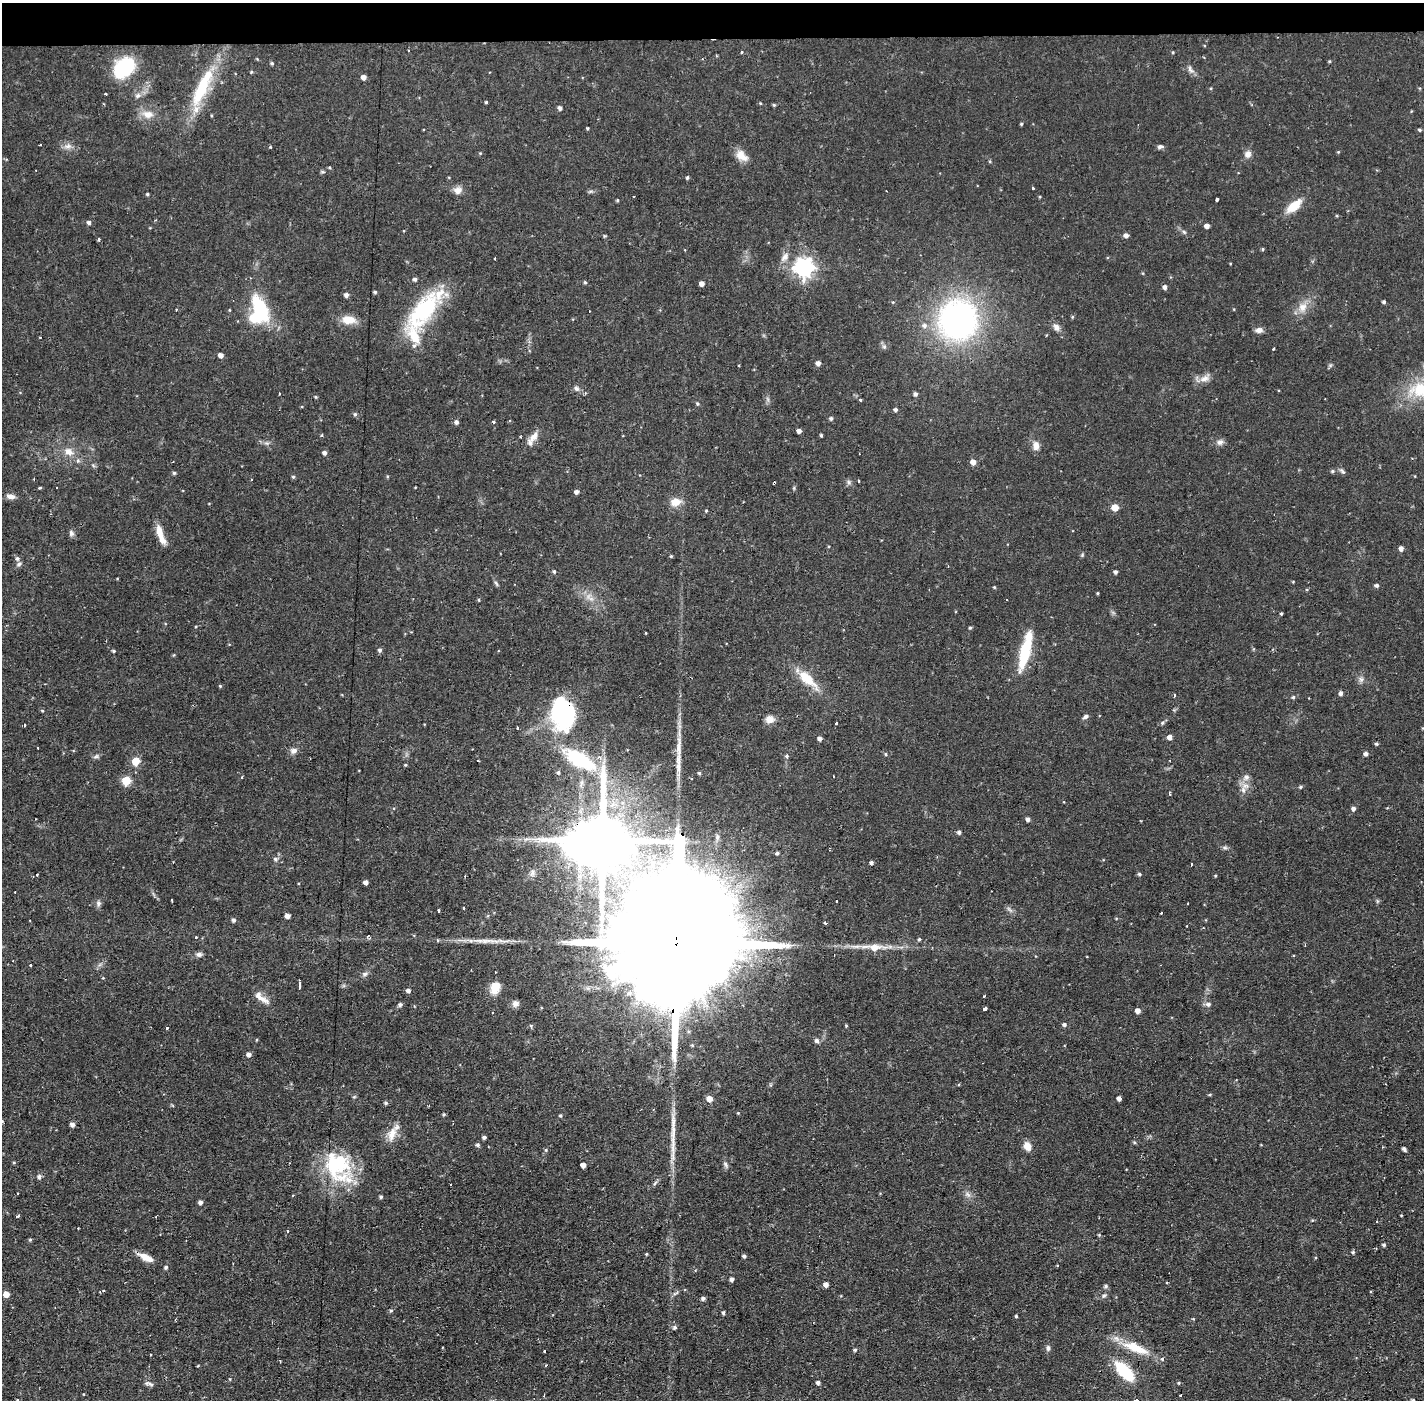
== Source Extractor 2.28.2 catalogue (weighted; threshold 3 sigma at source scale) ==
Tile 2 of 3 x 3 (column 2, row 1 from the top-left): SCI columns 1424-2845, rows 2849-4246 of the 4268 x 4300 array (HDU 1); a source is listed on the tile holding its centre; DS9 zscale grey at full resolution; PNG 1426 x 1402 px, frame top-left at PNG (2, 3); no overlay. Shown black and unused: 3% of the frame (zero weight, under 2 of 3 exposures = <1% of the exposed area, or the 3 px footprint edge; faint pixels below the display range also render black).
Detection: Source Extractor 2.28.2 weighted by HDU 2 'WHT'; one run over the whole footprint, this tile lists its part. Background 0.056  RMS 0.0057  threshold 0.0255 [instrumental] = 3 sigma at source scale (4.5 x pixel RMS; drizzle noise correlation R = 1.50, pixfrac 1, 0.05/0.05 arcsec/px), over >= 5 px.
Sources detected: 288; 3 inside a brighter object's white glare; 8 cosmic-ray / hot-pixel residue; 1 long thin detection or spike segment (spike, bleed or trail) — not listed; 7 inside a brighter listed object's ellipse — not listed separately; the other 269 listed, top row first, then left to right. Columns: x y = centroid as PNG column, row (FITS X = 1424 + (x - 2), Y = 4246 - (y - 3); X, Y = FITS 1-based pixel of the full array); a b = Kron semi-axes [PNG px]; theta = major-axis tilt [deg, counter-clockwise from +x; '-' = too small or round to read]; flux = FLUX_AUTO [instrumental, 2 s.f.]
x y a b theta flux
741 52 3 3 - 0.67
1329 61 3 3 - 0.6
272 63 5 4 - 0.91
124 67 21 15 43 35
1190 69 13 6 -50 2.2
251 72 5 3 - 0.52
363 77 5 4 - 2.9
202 87 53 14 65 33
106 94 3 3 - 1
138 95 8 7 - 2.1
486 102 3 3 - 0.7
774 105 4 3 - 0.76
560 108 4 4 - 1.9
148 114 15 10 -6 6
1021 124 4 3 - 0.67
587 128 3 3 - 0.63
1419 130 4 3 - 0.8
41 145 3 2 - 0.9
68 146 10 6 10 2.7
270 147 3 3 - 0.63
1160 147 7 5 17 1.4
1338 152 4 4 - 0.47
480 153 4 4 - 0.46
1248 154 9 8 - 3
741 156 17 10 -41 6
329 167 4 3 - 0.53
687 178 5 4 - 0.82
1033 188 3 2 - 0.57
457 190 11 10 - 3.4
147 194 4 3 - 0.82
617 200 4 3 - 0.66
1216 200 3 3 - 2.4
1294 206 15 8 40 13
89 222 5 4 - 1.6
1207 226 4 4 - 3
1184 232 7 4 -45 1
1126 235 5 5 - 2.2
98 239 3 3 - 1.1
1262 249 4 3 - 0.71
785 257 12 7 40 3
495 258 3 2 - 0.7
804 267 7 7 - 290
415 279 5 4 - 1.4
585 282 5 4 - 0.79
702 284 4 4 - 3.2
1165 287 4 4 - 2.2
375 292 4 3 - 0.84
346 295 4 4 - 2.2
1384 302 3 3 - 1.2
1302 307 14 11 53 6.1
260 309 29 13 -64 38
176 310 3 2 - 0.82
424 310 56 22 52 54
1072 317 5 4 - 0.64
349 320 17 10 -7 8.2
958 320 33 32 - 170
924 325 7 6 - 2
1056 327 11 8 -48 2.8
1259 330 9 6 5 2.5
1274 349 3 2 - 0.82
221 355 5 5 - 2.8
818 363 4 4 - 2.7
739 365 3 2 - 0.75
1204 379 16 7 17 3.9
576 388 8 6 -44 1.7
1420 390 35 21 2 25
915 394 5 4 - 1.5
315 397 4 4 - 0.59
860 400 3 3 - 3.8
697 404 5 4 - 0.9
895 410 4 4 - 1.4
355 414 5 4 - 1
831 418 5 4 - 1.2
456 422 5 4 - 1.7
494 422 4 3 - 0.87
799 431 4 4 - 2.5
321 435 4 4 - 0.62
821 435 3 3 - 0.84
533 437 17 8 43 4.7
1220 442 9 8 - 2.3
1036 445 12 8 -84 3.9
69 452 14 10 -33 5.7
324 453 5 5 - 1.8
173 461 3 2 - 0.36
973 462 5 5 - 4.4
1332 471 5 4 - 0.92
1342 471 10 4 -44 1.2
174 473 4 4 - 0.99
293 477 4 4 - 0.81
34 479 3 2 - 0.51
858 481 3 3 - 3.2
57 487 3 2 - 0.52
40 488 5 3 - 0.6
576 492 4 4 - 1.9
10 496 11 6 -7 2.9
675 502 13 10 12 6
1115 507 5 5 - 9.1
706 511 4 3 - 0.6
160 532 18 8 -75 6.7
71 533 9 6 -72 1.6
1401 548 5 4 - 2.7
1082 555 6 4 48 0.72
671 556 4 4 - 0.59
17 558 6 5 - 1.4
19 564 8 5 24 1.4
554 571 5 4 - 0.82
1115 572 4 3 - 1.5
496 583 8 4 -55 1
1377 585 5 4 - 1.5
994 587 4 3 - 0.51
1098 593 4 3 - 0.54
1006 599 3 3 - 3
1281 613 4 3 - 0.67
970 628 4 3 - 0.76
646 633 3 2 - 0.36
380 650 5 5 - 1.4
114 651 4 3 - 0.84
1025 651 38 10 76 29
174 655 5 3 - 0.49
807 679 28 11 -43 15
1361 679 8 6 -89 1.8
220 686 4 4 - 0.59
1341 693 5 4 - 1.7
1174 695 3 2 - 1.2
1293 697 5 4 - 0.99
42 711 4 3 - 0.6
563 713 28 22 -83 77
1085 716 7 5 28 1.5
770 719 11 10 - 3.6
836 723 3 3 - 2.7
1162 723 6 5 - 0.93
25 725 3 2 - 0.8
517 728 3 2 - 0.65
1170 737 5 5 - 3
820 738 4 4 - 1.9
1376 744 4 4 - 0.87
38 748 2 2 - 0.54
294 751 9 7 27 2.5
885 754 4 4 - 0.66
1366 754 4 4 - 1.9
96 756 8 5 20 1.2
787 756 5 4 - 0.83
580 759 41 18 -32 41
136 761 6 5 - 11
405 765 4 3 - 0.61
558 773 5 5 - 1.2
699 773 4 4 - 0.76
242 777 4 2 - 0.46
1246 777 10 8 32 2.8
126 781 5 5 - 23
1300 787 4 4 - 0.91
1243 790 11 6 -84 3.1
1169 793 6 3 -79 0.75
1353 809 5 5 - 1.6
1028 819 4 4 - 2
959 832 5 4 - 1.5
603 840 18 12 -89 4700
1225 848 7 4 -1 1.1
777 853 4 4 - 1.1
276 859 6 6 - 1.5
871 862 4 3 - 1.4
1191 864 3 2 - 1.1
532 873 11 7 72 2.3
1139 874 4 4 - 1.1
37 875 3 3 - 1.2
1215 876 4 3 - 0.5
366 882 4 4 - 2.5
172 900 3 2 - 0.82
836 901 3 2 - 0.78
98 903 7 7 - 1.6
464 908 3 3 - 1
1010 909 13 3 -45 1.2
438 911 3 2 - 0.87
1161 913 3 2 - 0.73
287 916 4 4 - 3
234 920 5 4 - 1.5
825 923 3 3 - 0.99
601 930 12 7 68 3.9
368 936 5 4 - 0.66
196 937 3 3 - 0.67
919 939 4 4 - 0.79
437 941 4 3 - 0.9
486 941 37 6 0 8.5
676 945 100 24 87 51000
874 947 21 8 -2 9.7
199 954 8 6 2 1.9
31 965 3 3 - 3.5
365 974 9 6 16 1.6
299 985 6 3 89 5.8
495 987 13 10 69 8.4
408 991 5 4 - 2
630 993 8 7 - 2.4
263 1000 18 9 -31 4.5
516 1003 9 8 - 2.6
1208 1004 7 6 - 1.9
400 1005 5 4 - 1.5
985 1008 4 3 - 4.1
1138 1011 4 4 - 3.3
492 1013 3 2 - 0.8
1064 1024 5 4 - 1.3
846 1026 4 4 - 0.53
167 1028 3 3 - 1.1
817 1041 6 5 - 1.9
249 1054 5 4 - 2.3
1210 1094 5 3 - 0.63
354 1097 6 3 19 0.63
1119 1098 4 4 - 2.6
709 1099 5 5 - 5.7
386 1103 5 4 - 1.1
738 1113 4 3 - 0.44
444 1114 4 4 - 0.74
560 1115 4 4 - 0.89
2 1121 4 3 - 0.54
72 1124 4 4 - 2.3
392 1134 20 11 67 7.1
484 1137 4 4 - 1.3
478 1145 5 5 - 1.3
1027 1146 10 7 -66 4.9
1404 1149 4 3 - 1.7
545 1150 5 3 - 0.71
14 1163 5 3 - 0.57
583 1165 4 4 - 3.2
725 1165 10 5 -66 1.4
338 1166 41 29 -57 47
39 1177 6 5 - 1.7
968 1194 10 6 -41 2.2
381 1197 4 4 - 1
200 1202 4 4 - 2
18 1216 3 2 - 1.3
1312 1220 5 4 - 0.55
1377 1221 3 2 - 0.76
78 1228 2 2 - 0.4
287 1231 3 3 - 1.2
1099 1235 4 4 - 0.61
30 1240 4 4 - 0.74
1384 1245 5 4 - 0.93
1353 1252 4 4 - 0.94
646 1254 3 3 - 0.58
744 1256 4 4 - 1
146 1257 18 7 -27 6.4
166 1267 4 4 - 1.2
732 1279 4 4 - 1.8
1167 1283 3 2 - 0.54
826 1284 4 4 - 3.3
1106 1286 5 5 - 1.2
1371 1291 2 2 - 0.73
676 1293 11 4 34 1.4
6 1294 5 5 - 5.5
1104 1296 7 5 38 1.2
703 1298 5 4 - 1.6
391 1311 5 4 - 0.88
723 1312 4 4 - 1.1
1016 1316 4 3 - 0.68
674 1327 6 6 - 1.2
1048 1348 9 5 -90 1.5
1135 1348 41 12 -22 16
855 1350 5 4 - 0.91
545 1351 3 3 - 1.7
150 1355 3 3 - 1.2
198 1366 3 2 - 0.54
1124 1371 25 11 -45 25
230 1379 4 3 - 0.51
818 1383 4 4 - 1.7
1179 1383 5 4 - 0.7
151 1384 8 5 -26 1.5
544 1395 3 2 - 0.84
17 1400 4 3 - 0.45
1136 1400 4 3 - 30
1413 1400 4 4 - 0.61
Overlapping masked pixels (flux is a lower limit): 2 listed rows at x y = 563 713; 676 945
Isophote crosses this tile's border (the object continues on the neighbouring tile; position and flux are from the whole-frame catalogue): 5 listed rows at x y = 1420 390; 2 1121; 17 1400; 1136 1400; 1413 1400